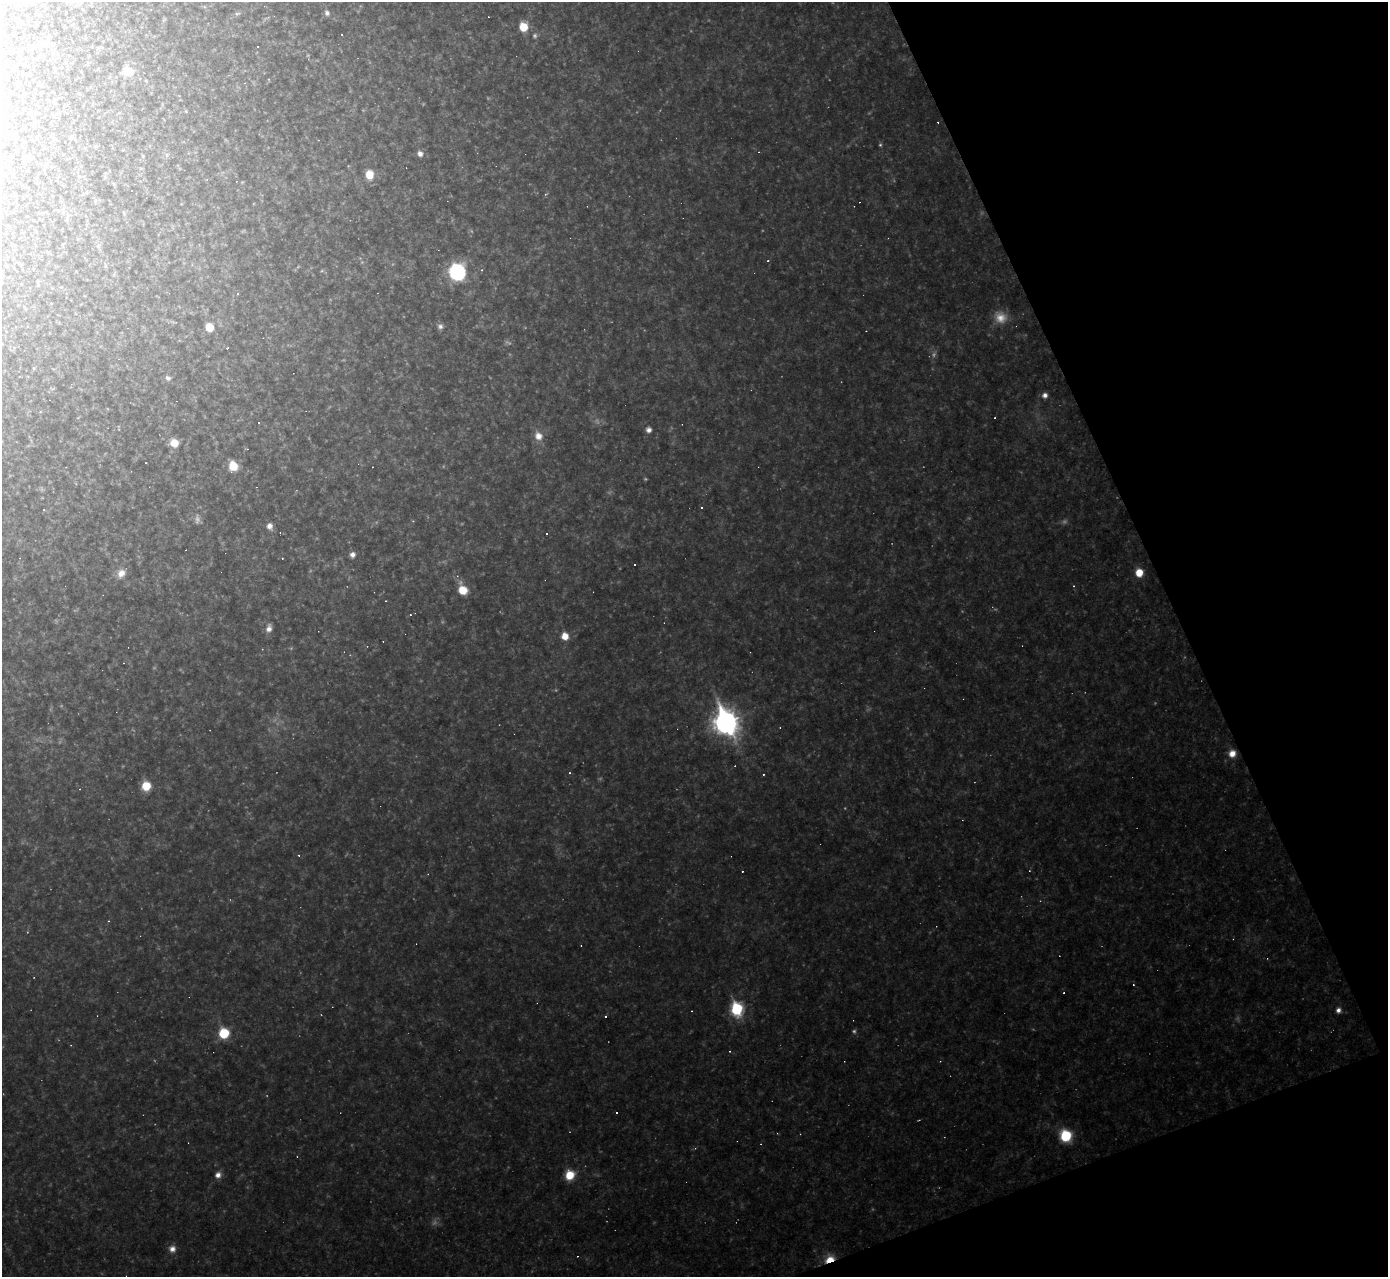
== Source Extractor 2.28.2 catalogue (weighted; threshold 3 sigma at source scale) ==
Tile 12 of 4 x 4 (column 4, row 3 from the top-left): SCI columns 4157-5542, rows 1425-2699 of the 5542 x 5528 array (HDU 1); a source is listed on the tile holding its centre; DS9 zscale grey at full resolution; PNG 1390 x 1279 px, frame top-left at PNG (2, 2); no overlay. Shown black and unused: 19% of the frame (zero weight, under 2 of 3 exposures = <1% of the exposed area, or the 3 px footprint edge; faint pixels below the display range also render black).
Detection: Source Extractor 2.28.2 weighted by HDU 2 'WHT'; one run over the whole footprint, this tile lists its part. Background 0.108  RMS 0.011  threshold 0.0499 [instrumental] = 3 sigma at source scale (4.5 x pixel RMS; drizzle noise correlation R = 1.50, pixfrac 1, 0.05/0.05 arcsec/px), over >= 5 px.
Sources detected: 171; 51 too faint to see at this stretch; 38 cosmic-ray / hot-pixel residue — not listed; the other 82 listed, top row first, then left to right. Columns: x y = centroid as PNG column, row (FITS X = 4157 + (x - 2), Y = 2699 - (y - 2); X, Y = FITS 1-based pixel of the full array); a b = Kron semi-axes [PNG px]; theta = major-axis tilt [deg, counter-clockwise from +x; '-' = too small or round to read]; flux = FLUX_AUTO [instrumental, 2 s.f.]
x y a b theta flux
327 13 8 6 -70 4.8
237 14 10 5 8 2.8
266 18 15 3 26 3
164 20 7 5 68 1.7
523 27 7 6 - 34
41 44 18 9 -13 7.6
257 47 3 3 - 2.6
128 71 11 10 - 23
269 80 4 3 - 0.93
146 81 5 3 - 1
38 83 6 3 -8 1.1
186 111 5 4 - 1.4
72 138 7 5 -5 3.1
880 145 5 4 - 2
95 146 6 4 -18 1.6
420 153 7 6 - 7.2
167 155 7 6 - 3.3
143 156 6 4 -71 1.3
46 163 5 3 - 1.2
369 175 9 7 -86 23
545 194 6 4 28 1.9
124 213 7 3 -71 1.6
98 246 7 4 57 2.4
768 261 4 2 - 1
20 264 7 5 -27 2.3
105 266 7 5 -82 1.8
482 270 4 4 - 1.5
457 272 10 10 - 200
2 276 11 5 -72 3.7
21 284 5 4 - 1.3
38 284 14 5 -84 3.9
52 288 4 4 - 1.3
238 293 4 3 - 2
173 322 13 5 -12 3.3
440 326 8 7 - 4.9
209 327 7 6 - 27
34 368 5 4 - 1.4
168 378 6 5 - 5.8
52 388 8 4 8 1.6
1045 395 6 6 - 6.5
40 412 4 4 - 1.4
995 418 2 2 - 0.95
258 422 3 3 - 6.5
649 430 7 6 - 6.3
538 436 10 8 -63 15
174 443 8 7 - 22
247 449 4 3 - 1.3
146 463 2 2 - 0.87
233 466 8 7 - 36
702 507 3 3 - 3.9
44 510 4 2 - 0.7
413 521 5 3 - 0.97
269 526 7 6 - 9.7
547 534 3 2 - 1.4
352 555 7 6 - 6.3
282 558 3 2 - 0.96
635 564 2 2 - 1.1
121 573 13 11 51 14
1139 573 7 7 - 25
1073 586 4 3 - 1.6
463 590 11 8 -64 30
269 628 10 7 75 8.7
565 636 8 7 - 18
726 722 13 10 -64 1200
1232 753 9 8 - 14
763 774 3 3 - 1.4
146 786 8 7 - 32
581 946 2 2 - 0.68
1267 958 4 4 - 1.1
1133 985 3 2 - 1.8
737 1009 8 7 - 160
1338 1010 7 6 - 6.2
224 1033 8 7 - 62
71 1045 4 3 - 0.88
730 1051 4 3 - 1.2
617 1113 3 3 - 7.1
1066 1136 9 9 - 69
761 1144 3 2 - 0.73
218 1175 7 7 - 8.4
570 1175 10 9 - 30
172 1249 9 9 - 9.4
830 1259 11 8 29 23
Overlapping masked pixels (flux is a lower limit): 2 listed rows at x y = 726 722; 830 1259
Isophote crosses this tile's border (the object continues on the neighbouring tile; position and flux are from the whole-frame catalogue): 1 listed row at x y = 2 276